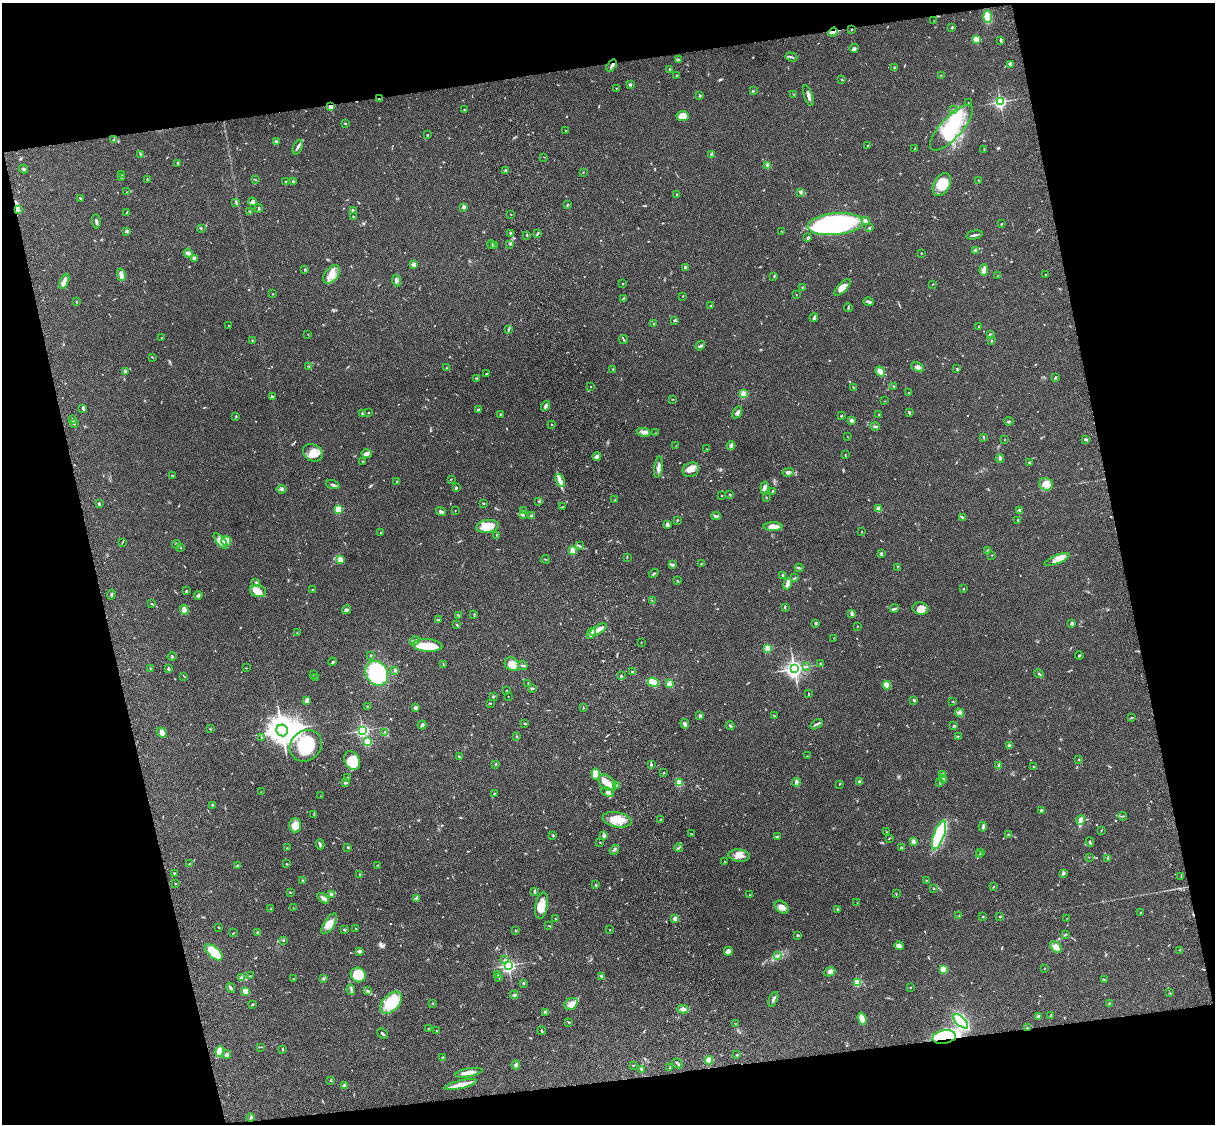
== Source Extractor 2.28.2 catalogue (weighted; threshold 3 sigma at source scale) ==
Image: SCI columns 121-4970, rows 276-4763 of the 5089 x 4926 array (HDU 1 of 3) = the unmasked area's bounding box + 8 px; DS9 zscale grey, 4 x 4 block average (1 PNG px = mean of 4 x 4 image px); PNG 1217 x 1126 px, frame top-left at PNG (2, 3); each listed source drawn as its Kron ellipse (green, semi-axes under 4 px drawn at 4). Shown black and unused: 26% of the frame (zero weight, under 3 of 4 exposures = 6% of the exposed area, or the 3 px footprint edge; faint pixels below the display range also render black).
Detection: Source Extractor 2.28.2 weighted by HDU 2 'WHT'. Background 0.0742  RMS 0.0058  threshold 0.0259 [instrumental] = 3 sigma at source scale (4.5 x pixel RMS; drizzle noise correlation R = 1.50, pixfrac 1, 0.05/0.05 arcsec/px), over >= 5 px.
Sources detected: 761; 1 too faint to see at this stretch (4 x 4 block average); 5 inside a brighter object's white glare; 2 cosmic-ray / hot-pixel residue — neither listed nor drawn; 17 coinciding with a brighter row at this scale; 41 inside a brighter listed object's ellipse — not listed separately; of the other 695, all 500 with FLUX_AUTO >= 1.41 (the completeness limit of this list) listed and drawn (195 fainter detections not listed), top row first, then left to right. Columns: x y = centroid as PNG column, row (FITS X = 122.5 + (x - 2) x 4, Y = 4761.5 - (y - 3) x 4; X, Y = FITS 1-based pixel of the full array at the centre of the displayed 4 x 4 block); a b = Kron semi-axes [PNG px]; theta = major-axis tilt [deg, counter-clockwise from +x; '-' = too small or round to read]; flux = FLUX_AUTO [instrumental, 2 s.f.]
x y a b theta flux
987 17 6 4 -87 56
934 20 2 2 - 2.7
952 27 2 2 - 10
852 29 2 2 - 2.4
833 32 5 3 - 7.5
977 40 2 2 - 160
1001 40 4 2 - 5.5
854 48 4 3 - 6.9
791 57 6 2 -18 5.6
678 60 2 2 - 9.7
1010 65 4 2 - 6.5
612 66 6 2 55 7.8
894 68 4 2 - 4.4
670 69 3 2 - 4.1
941 75 2 2 - 1.5
677 76 2 2 - 3.2
841 79 2 2 - 2.4
630 85 3 2 - 5.3
616 88 2 2 - 3.1
753 91 2 2 - 2.1
794 94 2 2 - 1.7
700 96 3 2 - 3.5
808 96 10 3 -71 14
379 99 3 2 - 1.8
968 102 2 2 - 1.5
1000 102 3 2 - 600
331 106 2 2 - 98
464 110 2 2 - 2.1
953 110 2 2 - 1.8
682 116 6 5 - 44
345 123 2 2 - 2.4
951 128 29 10 47 140
566 131 2 2 - 2.7
428 135 2 2 - 2.1
114 140 3 2 - 3.9
277 141 3 2 - 3.9
868 145 2 2 - 2.1
298 147 8 2 68 9.6
915 149 2 2 - 1.9
984 149 2 2 - 1.6
140 154 2 2 - 2.1
712 154 4 3 - 11
544 157 2 2 - 2.3
177 163 3 2 - 3
768 165 3 2 - 3.5
24 169 4 2 - 6.5
506 171 3 2 - 12
583 172 2 2 - 1.5
122 175 3 2 - 2.5
122 178 2 2 - 5.5
147 179 2 2 - 2
255 179 2 2 - 1.6
979 180 2 2 - 2.1
293 181 2 2 - 2.6
286 182 3 3 - 5.9
942 184 12 8 61 60
127 192 3 2 - 2
801 193 2 2 - 2.1
677 194 2 2 - 2.6
80 198 4 2 - 2.4
253 202 4 3 - 14
236 203 3 2 - 3.4
567 205 3 2 - 2.5
464 207 2 2 - 40
259 208 4 2 - 4.6
18 210 4 3 - 6.1
353 210 3 2 - 2.2
127 212 2 2 - 4.5
250 212 3 2 - 3
511 214 2 2 - 1.5
353 217 2 2 - 2.3
96 221 7 2 -79 7.6
865 221 2 2 - 31
835 224 28 11 6 710
1001 224 2 2 - 4
201 228 3 2 - 2.8
869 228 3 2 - 2.8
127 231 3 3 - 7
782 231 2 2 - 2.2
511 233 3 2 - 7
537 233 3 2 - 5.3
527 235 2 2 - 3
974 235 8 2 12 8.6
808 238 3 2 - 3.5
510 244 3 2 - 2.9
491 245 4 2 - 2.5
494 245 2 2 - 3.2
975 250 3 3 - 10
188 253 5 2 - 6.9
921 253 2 2 - 3.7
194 258 3 2 - 13
414 265 3 2 - 17
685 267 2 2 - 6.3
305 269 3 2 - 2.5
984 270 6 4 88 14
331 274 10 6 50 36
121 275 6 3 -75 19
1046 275 2 2 - 2.9
774 276 2 2 - 3.5
997 276 2 2 - 1.5
397 280 6 3 -67 8.2
64 281 8 4 68 30
622 284 2 2 - 2.6
932 284 3 2 - 1.5
803 287 2 2 - 13
842 287 10 4 46 27
273 294 2 2 - 2.1
796 295 2 2 - 1.5
683 296 2 2 - 1.6
624 298 4 2 - 6.4
77 302 3 2 - 1.9
869 302 5 2 - 7.1
711 305 3 2 - 2.2
848 308 4 2 - 2.9
814 318 4 2 - 4.6
674 320 2 2 - 3.5
654 323 2 2 - 2.2
229 326 3 2 - 1.5
978 327 2 2 - 1.7
509 329 3 2 - 3.7
308 334 3 2 - 1.5
990 334 3 2 - 3.1
161 338 2 2 - 2.2
624 339 4 2 - 4.3
252 340 2 2 - 2.9
991 341 2 2 - 3.6
700 346 5 2 - 5.3
152 357 3 2 - 2
309 366 3 2 - 1.8
918 367 7 3 -22 16
447 368 3 2 - 2.7
613 369 2 2 - 2.3
957 369 2 2 - 3.5
125 371 2 2 - 8.1
880 372 5 4 - 21
486 374 2 2 - 2.9
477 378 4 2 - 5.2
1055 378 3 2 - 3.1
591 386 2 2 - 2.1
893 387 2 2 - 2.6
854 388 3 2 - 2.9
909 393 2 2 - 2.4
744 394 2 2 - 190
273 396 2 2 - 2.2
672 399 3 2 - 1.4
884 401 2 2 - 1.5
545 406 5 2 - 9.1
83 408 3 2 - 6
478 410 3 2 - 4.9
737 412 6 3 58 9.2
909 412 3 2 - 3.8
362 413 4 2 - 3
368 413 2 2 - 2.1
500 414 3 2 - 2.8
879 414 2 2 - 1.9
236 416 2 2 - 3.2
841 416 2 2 - 4.2
72 420 2 2 - 9.5
852 421 4 3 - 6
1009 421 4 2 - 6.2
74 424 2 2 - 3.2
552 424 2 2 - 2.6
875 426 5 2 - 4.4
644 432 7 3 -11 15
655 433 3 2 - 1.9
848 437 4 2 - 1.6
983 437 3 2 - 2.8
1005 439 2 2 - 2.4
1086 439 3 2 - 6
676 446 2 2 - 1.5
731 446 4 3 - 10
706 449 2 2 - 2
313 453 10 8 -29 35
367 454 5 3 - 12
845 455 2 2 - 2.2
597 457 4 3 - 12
1000 459 4 2 - 5.3
363 461 2 2 - 6.1
1030 463 2 2 - 8.1
658 467 10 3 81 16
691 470 8 7 - 23
788 472 5 4 - 9.5
173 475 2 2 - 1.6
451 479 3 2 - 1.6
560 480 7 3 -68 14
397 482 2 2 - 2.5
1046 484 7 6 - 22
333 485 7 2 -18 7.6
456 488 2 2 - 4.2
765 488 6 3 83 9.1
282 489 5 3 - 6.5
773 491 3 2 - 3.9
721 495 2 2 - 3.5
730 495 2 2 - 11
766 497 2 2 - 1.6
615 500 3 2 - 1.5
539 501 3 2 - 3.4
483 503 3 2 - 2.4
99 504 3 2 - 4.1
563 507 2 2 - 1.8
338 509 2 2 - 190
878 509 2 2 - 77
1019 510 2 2 - 1.7
441 511 5 3 - 7.3
455 511 2 2 - 1.7
524 511 3 2 - 2.1
524 515 3 2 - 1.6
531 516 3 2 - 6
716 516 5 2 - 5.5
963 517 2 2 - 2.6
677 520 3 2 - 2.1
1017 520 2 2 - 2.1
667 525 3 2 - 10
487 526 11 6 9 74
773 527 9 3 1 37
381 532 2 2 - 2
861 532 2 2 - 1.9
497 535 3 2 - 3
221 541 9 3 -49 18
226 541 5 4 - 32
122 542 2 2 - 1.8
176 544 4 2 - 3.3
580 545 2 2 - 2.2
180 547 3 2 - 2.7
573 550 2 2 - 140
988 551 2 2 - 33
881 554 3 2 - 3.9
992 555 2 2 - 2
627 557 3 2 - 1.7
545 559 4 2 - 2.2
1057 559 13 4 21 28
340 560 2 2 - 100
701 563 3 2 - 1.8
673 565 4 3 - 9.4
897 567 2 2 - 1.8
799 568 4 2 - 4.1
654 573 5 2 - 4
783 575 3 2 - 5.4
794 578 2 2 - 2.2
678 581 2 2 - 1.7
256 582 2 2 - 2.8
788 583 6 3 70 40
312 589 2 2 - 1.9
964 589 2 2 - 2.3
186 591 2 2 - 3.5
258 591 8 5 -12 31
111 595 5 2 - 3.5
198 595 4 3 - 5.9
652 601 3 2 - 1.8
152 604 4 2 - 2.4
785 608 4 2 - 3.1
894 609 4 2 - 5.7
920 609 8 6 -9 29
184 610 5 3 - 15
346 610 4 3 - 5.4
474 614 4 2 - 2.9
852 614 4 3 - 6.6
458 615 3 2 - 3.2
438 620 4 2 - 4
816 623 3 2 - 3.3
1072 623 2 2 - 23
456 625 2 2 - 2.2
857 626 2 2 - 1.4
598 630 9 4 32 22
297 633 2 2 - 1.6
591 633 6 4 57 35
834 638 2 2 - 1.8
415 641 5 3 - 8.3
641 642 2 2 - 1.9
427 645 15 6 -4 140
768 648 2 2 - 180
371 655 2 2 - 6.6
1079 655 4 2 - 2.5
172 657 4 2 - 4
332 662 4 2 - 3
443 664 4 2 - 2.6
512 664 8 6 -38 29
821 664 2 2 - 4.2
523 665 5 2 - 4.5
806 666 2 2 - 1.5
150 668 3 2 - 1.8
246 668 2 2 - 1.4
168 669 3 2 - 8
794 669 3 3 - 1400
395 670 2 2 - 6.2
632 672 3 2 - 8.4
377 673 13 11 -57 220
313 674 2 2 - 1.6
1039 674 5 2 - 4.8
184 676 3 2 - 1.7
621 676 2 2 - 5.3
315 678 3 2 - 2.1
653 682 5 4 - 63
528 683 2 2 - 4.6
669 684 4 3 - 12
887 685 4 3 - 44
532 689 2 2 - 4.9
506 690 2 2 - 1.6
808 694 3 2 - 2.6
493 696 3 2 - 3.2
508 696 2 2 - 1.8
307 700 4 2 - 16
914 700 2 2 - 14
953 702 2 2 - 1.5
490 703 2 2 - 1.8
367 707 2 2 - 1.6
415 708 3 3 - 12
583 708 3 2 - 1.6
959 713 4 2 - 5
774 715 2 2 - 2.2
700 716 3 2 - 3.7
1131 718 2 2 - 1.6
525 723 3 2 - 2.1
685 724 5 3 - 15
817 724 7 2 34 6.4
422 725 4 2 - 8.2
954 725 2 2 - 3
730 726 4 2 - 4.9
210 729 2 2 - 2.1
282 730 6 5 - 4100
363 730 3 2 - 660
385 732 2 2 - 2.5
162 733 5 4 - 9.8
958 736 2 2 - 1.4
517 737 3 2 - 1.8
262 738 3 2 - 3
368 742 2 2 - 200
306 746 17 15 41 130
1010 746 3 2 - 2.7
460 756 2 2 - 5.5
807 756 2 2 - 2.3
1078 759 2 2 - 1.5
352 761 10 7 -61 88
495 765 2 2 - 1.7
651 765 4 2 - 5.1
998 766 3 2 - 1.8
1034 766 2 2 - 7
663 773 2 2 - 1.6
596 774 6 4 -87 27
942 775 4 3 - 10
348 777 2 2 - 1.8
943 779 4 3 - 6.2
796 782 4 3 - 6.3
859 782 4 2 - 10
346 783 3 2 - 3.5
607 783 10 6 -41 37
679 783 2 2 - 190
940 783 2 2 - 2.6
839 784 2 2 - 1.4
616 785 2 2 - 1.6
261 792 3 2 - 1.8
608 792 7 4 -23 10
494 794 2 2 - 1.5
320 796 2 2 - 1.7
212 805 3 2 - 2.6
1041 810 4 3 - 4.5
314 814 2 2 - 1.8
1122 816 4 2 - 2.9
617 820 14 7 -10 59
661 820 2 2 - 1.8
1080 820 5 3 - 23
295 825 7 6 - 47
983 827 4 2 - 12
1101 830 2 2 - 1.7
886 832 4 2 - 1.9
691 834 3 2 - 1.9
553 835 3 2 - 2.5
939 835 15 5 71 240
1008 835 4 2 - 4.4
604 836 2 2 - 43
777 837 3 2 - 3.5
889 838 2 2 - 1.9
600 842 2 2 - 1.5
913 842 3 2 - 12
1090 842 5 2 - 4.4
320 844 5 2 - 5.5
348 847 3 2 - 4.2
287 848 2 2 - 2.1
678 848 4 2 - 4.2
901 848 2 2 - 23
614 850 5 2 - 8.5
980 852 2 2 - 1.5
979 855 2 2 - 2.1
739 856 10 6 -5 27
1089 857 2 2 - 1.5
1107 859 2 2 - 2
725 862 3 2 - 1.8
190 864 3 2 - 3.6
287 864 4 2 - 2.3
377 865 3 2 - 1.5
238 866 3 2 - 3.6
174 873 2 2 - 2.9
1064 873 3 2 - 5.4
360 874 2 2 - 6.6
1181 876 2 2 - 1.5
926 880 3 2 - 1.6
302 881 3 2 - 3
175 883 2 2 - 1.5
596 885 3 2 - 2.8
993 887 2 2 - 3.5
933 888 2 2 - 1.9
535 891 3 2 - 5.2
290 892 2 2 - 2.4
331 894 3 2 - 9
896 894 3 2 - 1.9
750 895 2 2 - 1.9
323 898 6 3 -37 11
416 898 4 2 - 13
857 903 2 2 - 2.1
542 905 14 6 80 43
782 907 8 5 -38 20
293 908 2 2 - 1.7
271 909 2 2 - 3
837 909 3 2 - 2.7
1141 912 2 2 - 1.8
959 916 4 2 - 3.1
1000 916 2 2 - 3.4
983 917 2 2 - 3
1067 918 2 2 - 1.6
556 919 4 2 - 2.8
675 919 2 2 - 62
329 924 12 5 57 30
549 926 2 2 - 1.9
219 927 2 2 - 2.1
355 928 2 2 - 2.1
344 929 2 2 - 4.1
516 930 2 2 - 2.4
610 930 2 2 - 5
233 933 3 2 - 1.5
258 933 2 2 - 35
798 935 3 2 - 3.5
1065 935 2 2 - 1.9
283 940 2 2 - 5.6
899 946 5 3 - 14
1056 947 6 4 -47 27
1180 950 2 2 - 2.3
359 951 3 2 - 12
728 951 4 3 - 16
214 952 10 5 -42 110
777 956 2 2 - 2.4
505 960 2 2 - 2.5
508 965 3 2 - 880
1044 968 2 2 - 1.6
943 969 4 3 - 28
830 972 6 4 26 11
358 975 7 7 - 110
497 975 2 2 - 2.2
250 976 3 2 - 1.9
601 976 4 2 - 5.7
242 977 4 3 - 6.3
499 977 3 2 - 3.1
293 979 2 2 - 1.8
323 979 2 2 - 2.3
1104 980 3 2 - 3.3
857 982 2 2 - 220
523 983 2 2 - 2.7
911 987 2 2 - 1.5
231 988 5 2 - 5.4
351 990 5 2 - 6.1
367 990 2 2 - 1.5
246 991 4 3 - 20
1170 993 2 2 - 1.6
514 995 4 3 - 4.8
773 999 8 2 67 8.9
391 1003 13 8 46 110
433 1003 2 2 - 1.5
1109 1003 4 2 - 2.6
252 1004 4 2 - 2.7
571 1004 7 5 37 19
683 1009 5 4 - 12
545 1013 2 2 - 2.6
1051 1015 3 2 - 2.1
1038 1016 3 3 - 4.3
862 1019 6 3 -72 56
961 1021 9 4 -44 260
569 1022 3 2 - 2.1
735 1023 2 2 - 1.5
1027 1028 3 2 - 1.9
428 1029 2 2 - 1.7
437 1030 3 2 - 2.7
542 1031 4 2 - 3
382 1034 6 2 -44 5.5
944 1037 12 6 10 290
261 1047 3 2 - 2.2
282 1049 3 2 - 4.5
220 1051 5 3 - 58
227 1054 4 2 - 9.4
737 1055 2 2 - 2.1
443 1057 3 2 - 2.3
709 1060 4 4 - 28
677 1063 5 2 - 5.5
516 1065 4 3 - 5.6
633 1065 3 2 - 1.9
670 1067 2 2 - 3.9
641 1069 3 2 - 4.6
469 1073 14 3 11 23
331 1080 2 2 - 13
461 1085 16 3 14 39
344 1086 4 3 - 5.6
251 1118 4 2 - 5.6
Overlapping masked pixels (flux is a lower limit): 6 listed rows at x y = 612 66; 379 99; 331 106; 18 210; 1027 1028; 944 1037
Diffuse or blended objects may show on this block-average render without a row.